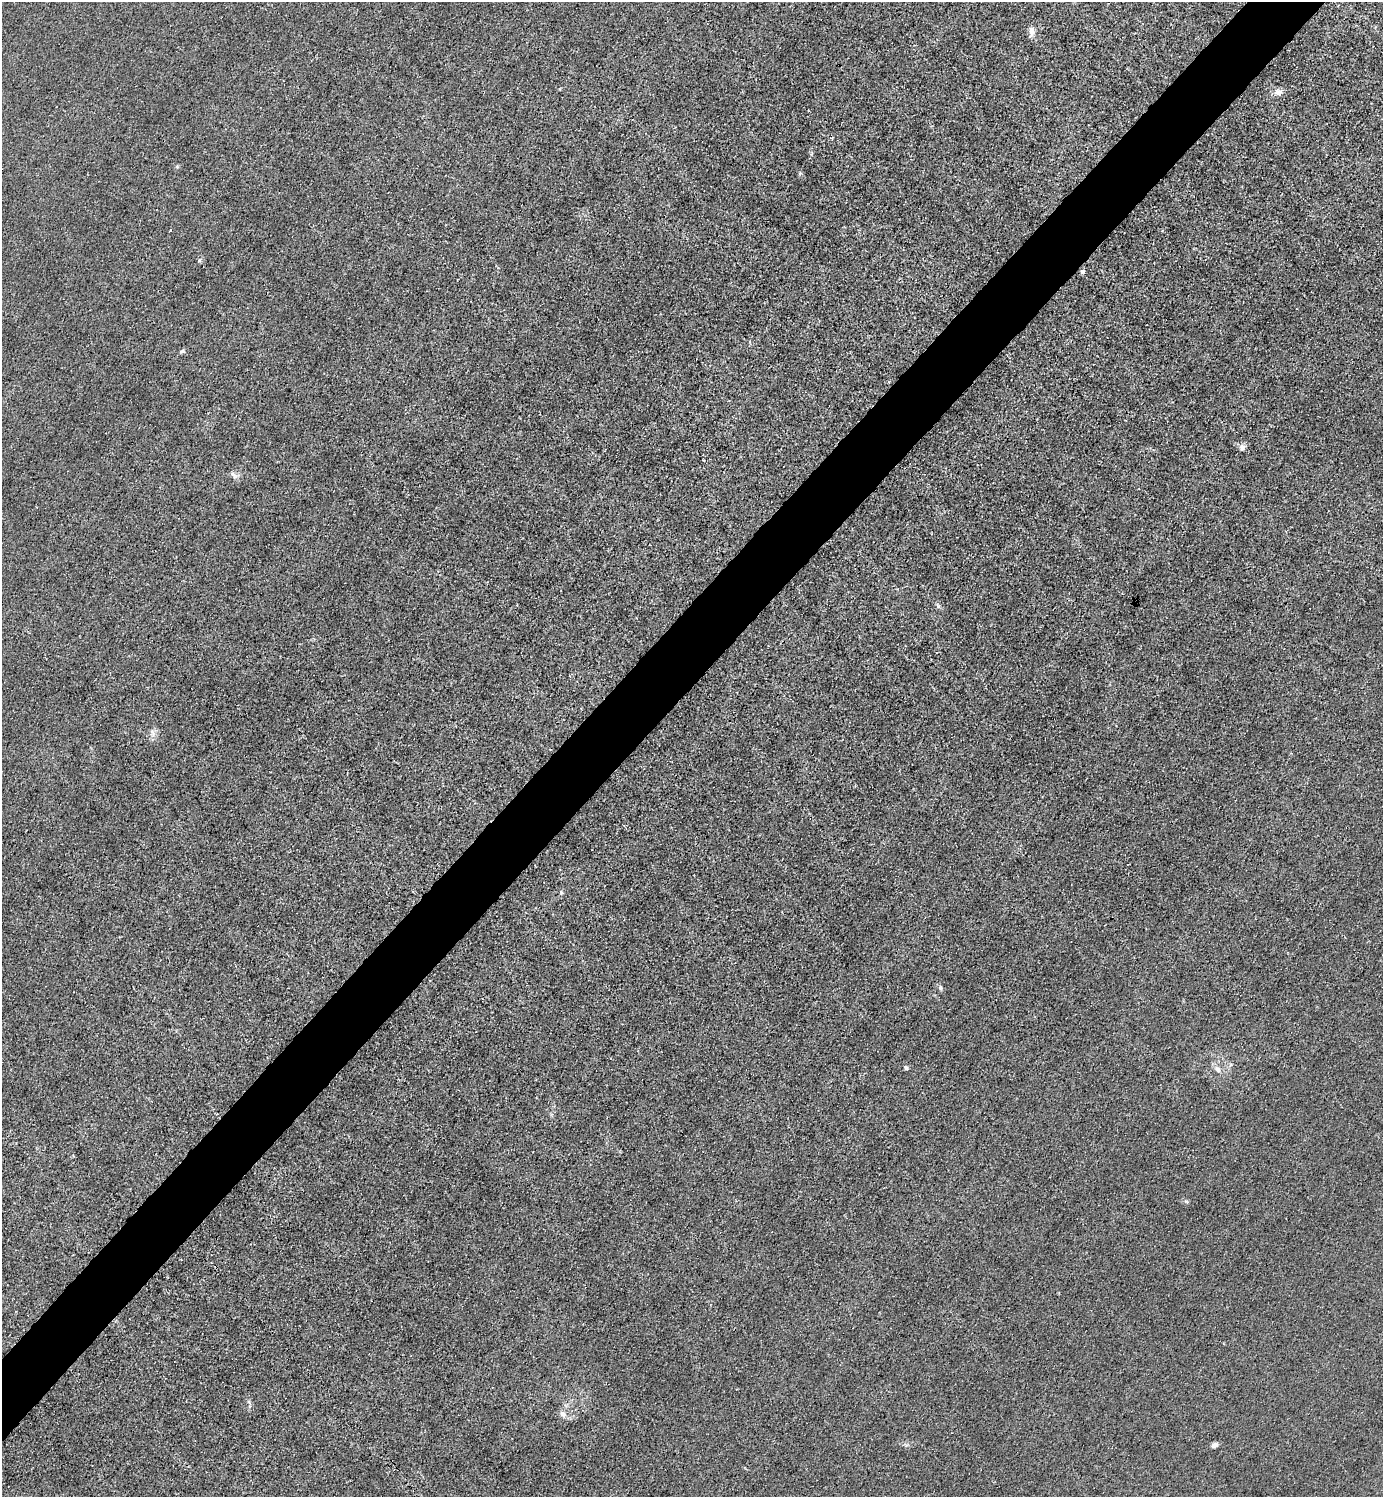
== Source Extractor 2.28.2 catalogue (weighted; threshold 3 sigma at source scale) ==
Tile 10 of 4 x 4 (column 2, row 3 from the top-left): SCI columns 1682-3062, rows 1497-2991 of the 5983 x 5983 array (HDU 1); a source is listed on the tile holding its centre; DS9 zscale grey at full resolution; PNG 1385 x 1499 px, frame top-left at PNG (2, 2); no overlay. Shown black and unused: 5% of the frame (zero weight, under 3 of 4 exposures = <1% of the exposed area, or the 3 px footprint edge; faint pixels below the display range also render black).
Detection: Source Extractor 2.28.2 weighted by HDU 2 'WHT'; one run over the whole footprint, this tile lists its part. Background 0.0215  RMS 0.0062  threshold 0.0278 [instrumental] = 3 sigma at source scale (4.5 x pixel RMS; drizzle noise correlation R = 1.50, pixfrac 1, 0.05/0.05 arcsec/px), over >= 5 px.
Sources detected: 14; all 14 listed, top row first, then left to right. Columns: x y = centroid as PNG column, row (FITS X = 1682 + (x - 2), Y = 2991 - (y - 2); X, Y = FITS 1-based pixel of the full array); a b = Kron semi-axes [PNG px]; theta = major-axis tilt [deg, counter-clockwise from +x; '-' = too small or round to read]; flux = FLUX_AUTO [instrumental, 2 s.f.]
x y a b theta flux
1031 30 10 7 -80 3.3
1278 92 11 8 -16 3.5
170 230 3 2 - 0.91
1082 272 6 5 - 1.2
182 351 6 5 - 1
1242 448 8 7 - 2.4
233 475 14 5 -40 2.1
152 733 12 4 -83 2.1
561 893 6 4 -88 0.94
940 988 6 5 - 1.3
906 1068 5 4 - 1.1
1217 1069 10 8 -54 3
563 1414 11 7 -45 2.8
1215 1445 8 5 25 2.3
Unlisted compact peaks at least as high as the median listed source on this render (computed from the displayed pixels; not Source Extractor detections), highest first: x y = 938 606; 1186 1201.